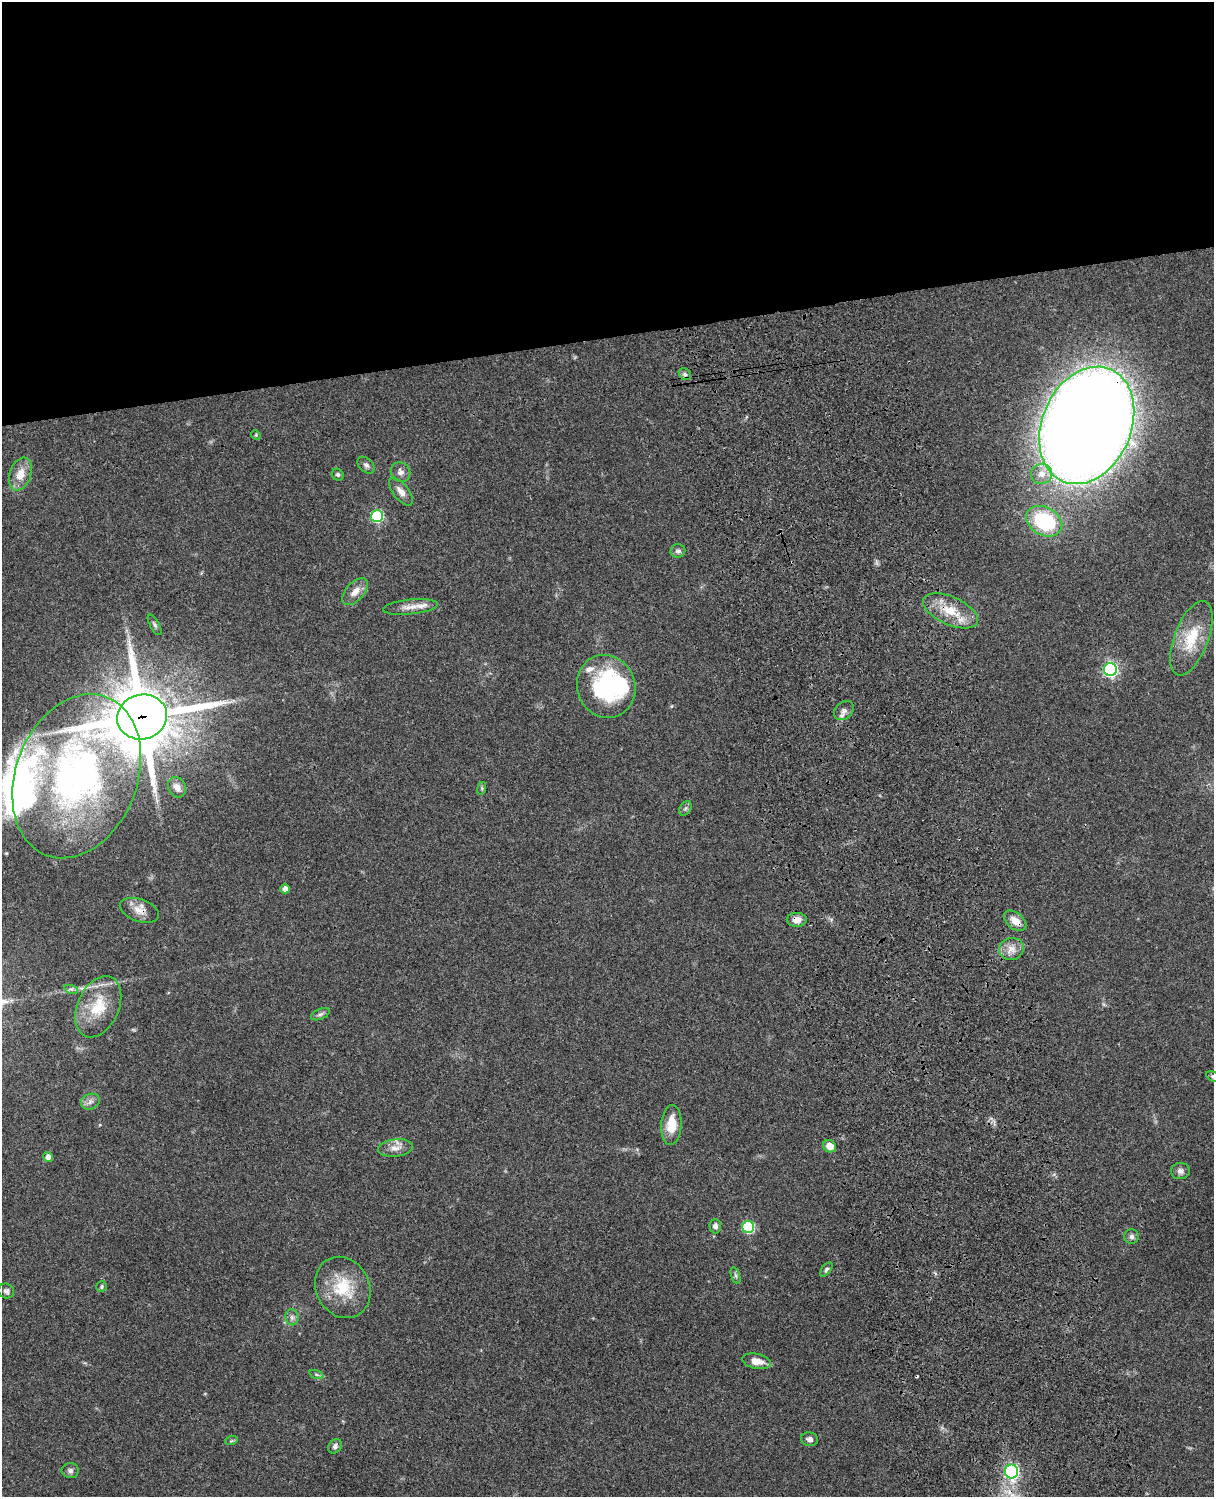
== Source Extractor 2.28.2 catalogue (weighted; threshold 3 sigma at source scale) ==
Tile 2 of 4 x 3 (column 2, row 1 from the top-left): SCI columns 1333-2544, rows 3268-4762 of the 5086 x 4926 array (HDU 1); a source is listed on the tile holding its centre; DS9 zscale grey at full resolution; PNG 1216 x 1499 px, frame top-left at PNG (2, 2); each listed source drawn as its Kron ellipse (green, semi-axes under 4 px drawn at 4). Shown black and unused: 23% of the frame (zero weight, under 3 of 4 exposures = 6% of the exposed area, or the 3 px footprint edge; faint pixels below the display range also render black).
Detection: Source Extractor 2.28.2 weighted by HDU 2 'WHT'; one run over the whole footprint, this tile lists its part. Background 0.0785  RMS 0.0058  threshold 0.0259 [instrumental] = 3 sigma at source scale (4.5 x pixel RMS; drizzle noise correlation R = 1.50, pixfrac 1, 0.05/0.05 arcsec/px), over >= 5 px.
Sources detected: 61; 1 inside a brighter object's white glare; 1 cosmic-ray / hot-pixel residue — neither listed nor drawn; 3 inside a brighter listed object's ellipse — not listed separately; the other 56 listed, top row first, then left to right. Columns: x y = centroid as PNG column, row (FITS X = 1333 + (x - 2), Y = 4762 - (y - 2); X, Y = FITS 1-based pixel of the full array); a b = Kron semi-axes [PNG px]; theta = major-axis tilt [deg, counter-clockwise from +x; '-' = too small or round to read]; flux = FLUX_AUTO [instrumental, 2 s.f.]
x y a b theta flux
685 374 6 5 - 1.4
1087 425 61 44 66 1800
256 435 5 4 - 0.66
366 465 10 6 -43 1.9
401 472 10 9 - 3.1
20 474 17 10 71 8.3
1042 474 11 10 - 5.9
338 475 6 5 - 1.1
401 492 17 7 -52 4.2
377 516 6 6 - 56
1044 521 19 14 -30 43
678 551 7 6 - 1.8
355 592 16 9 48 5
411 607 28 7 6 6.2
951 611 29 14 -24 16
155 625 11 4 -60 1.4
1191 638 39 17 69 20
1110 669 6 6 - 130
606 686 32 29 -68 63
844 711 11 8 41 2.9
142 717 25 22 16 3900
77 776 85 61 69 190
177 787 10 8 -64 3.9
482 788 6 4 73 0.84
685 808 8 5 55 1.4
285 889 5 4 - 3.7
139 910 20 11 -19 6.5
797 920 10 7 0 4.1
1015 921 13 8 -40 6.2
1011 949 13 11 17 5.2
71 989 7 4 -17 1.3
98 1007 32 20 65 21
320 1014 10 5 24 1.6
1213 1077 8 4 -26 1.2
90 1102 9 7 26 2.5
671 1125 20 10 86 12
830 1146 6 6 - 5.8
395 1148 17 8 7 4.6
48 1157 5 4 - 2.8
1180 1171 9 8 - 2.5
715 1226 7 6 - 2.2
748 1227 6 6 - 50
1132 1237 7 7 - 1.8
826 1269 8 4 52 1.2
736 1275 8 3 -71 1.1
101 1287 5 5 - 0.91
343 1287 31 27 -63 24
6 1291 8 7 - 1.6
292 1317 8 6 -88 1.9
756 1361 15 7 -12 6.4
316 1374 7 3 -19 1
809 1439 9 6 -8 2.1
231 1441 6 4 18 0.75
335 1446 8 6 48 1.7
70 1471 9 7 0 2
1012 1471 7 6 - 110
Overlapping masked pixels (flux is a lower limit): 6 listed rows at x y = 1087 425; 951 611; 142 717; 139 910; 797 920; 1015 921
Isophote crosses this tile's border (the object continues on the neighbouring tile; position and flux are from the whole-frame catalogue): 1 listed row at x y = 1213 1077